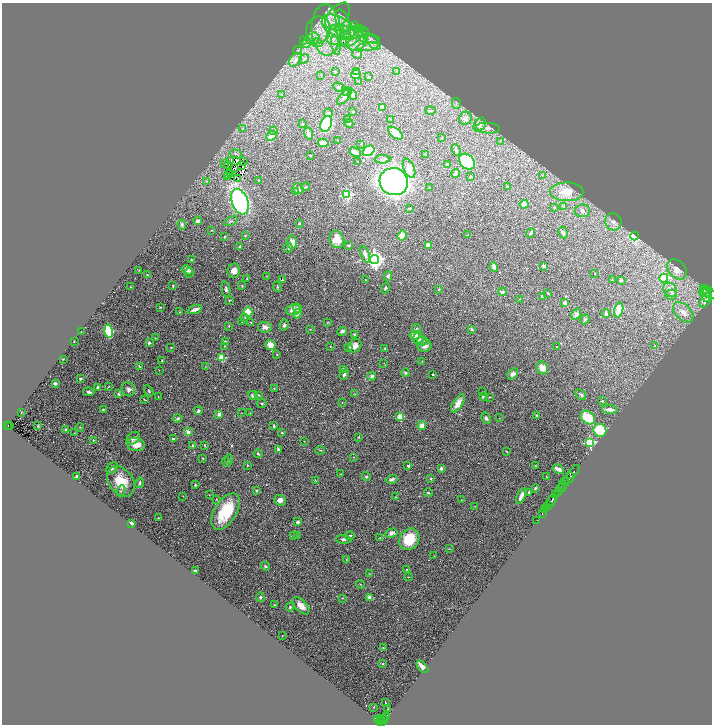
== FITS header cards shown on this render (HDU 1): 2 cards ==
NAXIS1  =                 1420
NAXIS2  =                 1444

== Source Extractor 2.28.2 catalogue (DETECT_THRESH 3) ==
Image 1420 x 1444 px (HDU 1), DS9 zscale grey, zoomed out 1/2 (1 PNG px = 2 x 2 image px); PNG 714 x 726 px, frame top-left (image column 1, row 1443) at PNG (2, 3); each listed source drawn as its Kron ellipse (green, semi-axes under 4 px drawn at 4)
Background 0.78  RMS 0.027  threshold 0.08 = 3 sigma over >= 5 px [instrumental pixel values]
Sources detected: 407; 44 cannot appear on this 1/2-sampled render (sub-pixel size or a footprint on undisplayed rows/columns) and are neither listed nor drawn; the other 363 listed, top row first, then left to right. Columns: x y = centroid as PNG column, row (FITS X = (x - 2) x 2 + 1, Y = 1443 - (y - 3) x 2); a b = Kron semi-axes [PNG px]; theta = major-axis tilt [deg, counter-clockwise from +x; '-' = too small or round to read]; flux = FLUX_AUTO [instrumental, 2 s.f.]
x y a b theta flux
338 16 16 9 49 85
343 22 13 6 -73 55
354 26 4 2 - 6.2
338 27 18 10 -30 160
358 29 6 3 -3 11
318 30 13 12 - 110
326 30 25 14 -88 260
343 31 8 6 -25 40
363 32 6 5 - 15
336 35 11 8 62 76
344 35 8 4 -25 26
361 36 8 4 -45 27
351 37 14 8 31 83
371 38 8 4 -15 18
313 39 7 6 - 31
303 41 4 2 - 4.2
342 41 4 2 - 26
306 43 5 4 - 13
317 43 5 3 - 12
374 43 8 5 -49 27
357 44 10 6 17 45
336 45 10 3 -79 20
368 47 11 3 9 23
297 51 4 3 - 7.3
357 54 5 4 - 13
304 59 5 4 - 12
295 60 8 5 47 30
335 71 3 2 - 1.7
397 71 3 2 - 3
357 72 3 3 - 8.9
356 75 5 3 - 29
321 76 2 1 - 1.5
369 77 3 2 - 7.6
359 82 3 2 - 1.6
339 87 7 2 -24 8
346 91 4 3 - 6.4
281 94 4 3 - 3.8
352 95 5 3 - 11
345 96 10 3 49 29
456 104 5 2 - 4.5
382 107 3 3 - 17
431 110 5 2 - 5.5
353 112 2 2 - 5.6
328 113 4 3 - 10
465 118 7 6 - 33
390 119 2 2 - 2.4
347 120 2 2 - 2.2
349 123 4 3 - 13
302 124 2 2 - 3.2
326 124 8 5 71 580
480 125 7 5 60 24
488 128 12 5 -4 32
243 129 3 2 - 3.3
274 131 4 3 - 9.8
308 133 6 4 -71 18
395 133 9 4 -38 62
271 136 6 4 40 52
441 138 2 2 - 2.4
338 140 2 2 - 1.8
500 141 3 2 - 4.8
323 143 5 3 - 36
361 144 2 1 - 1.4
456 150 6 2 -70 8.4
369 151 6 4 38 200
355 152 6 3 -26 47
236 154 6 3 -22 5.8
426 154 2 2 - 5.9
310 155 2 2 - 6.4
383 159 8 3 2 10
230 160 2 1 - 1.5
243 162 2 1 - 1.7
358 162 2 2 - 3.5
467 162 9 6 -44 460
225 163 2 2 - 5.7
228 165 4 1 - 1.4
447 165 3 3 - 5.3
242 166 2 1 - 1.9
409 168 10 5 -67 54
235 169 3 1 - 1.5
230 173 2 1 - 0.22
455 174 4 3 - 15
228 175 2 1 - 2.5
227 176 4 2 - 0.55
542 176 4 2 - 4.1
471 177 4 3 - 5.4
238 178 2 1 - 2.9
258 180 3 2 - 3.4
206 181 4 3 - 5.9
394 182 14 13 - 1700
305 187 4 2 - 4
507 187 4 2 - 5.3
429 188 3 2 - 4.7
298 189 6 5 - 24
296 192 4 3 - 17
567 192 17 9 -1 82
347 195 3 3 - 520
240 202 13 8 -69 1300
524 204 4 4 - 38
564 206 3 3 - 4.4
554 208 2 2 - 2.2
409 209 3 2 - 4.8
582 211 7 6 - 22
198 221 4 3 - 13
231 221 7 2 26 7
613 222 8 8 - 29
299 223 3 2 - 3.7
182 225 5 4 - 8.9
212 230 3 2 - 2.6
531 233 5 3 - 10
563 233 6 4 -62 11
467 235 3 3 - 3.4
245 236 2 2 - 3.3
402 236 5 4 - 41
635 236 4 3 - 590
224 237 2 2 - 3.7
337 239 9 7 -67 59
292 242 7 5 90 34
349 245 3 2 - 4.7
428 245 4 4 - 34
240 246 3 2 - 5.2
288 248 5 3 - 9.5
365 254 9 3 -69 16
192 260 2 2 - 5.2
375 260 4 4 - 2600
544 266 3 3 - 12
494 267 5 3 - 27
677 269 11 8 -47 36
139 270 3 1 - 1.9
187 270 6 3 -26 28
234 271 7 6 - 33
189 273 5 3 - 7.8
595 274 2 1 - 1.8
147 275 2 2 - 5.5
267 276 3 2 - 2.2
388 276 5 4 - 8
664 278 4 4 - 300
247 279 2 2 - 4
283 280 4 3 - 5.5
365 280 2 2 - 2.7
613 280 2 1 - 2.1
621 280 3 2 - 7.8
173 286 2 2 - 4.8
242 286 3 2 - 3.7
131 287 2 1 - 1.6
277 287 5 3 - 5.1
385 288 5 2 - 6
226 289 8 3 -78 11
439 289 3 2 - 3.3
670 290 7 6 - 24
707 290 2 2 - 310
502 292 4 3 - 12
705 292 6 2 -48 520
709 292 11 3 -37 1500
548 293 3 2 - 3.4
671 295 6 5 - 16
705 295 7 3 -59 780
542 296 3 2 - 5.1
520 299 2 2 - 2.1
229 300 3 2 - 4.2
706 300 8 4 56 2300
565 303 3 2 - 30
160 307 3 2 - 3.4
297 308 5 4 - 12
195 309 7 3 20 22
293 310 7 5 10 42
619 310 7 3 75 140
179 312 3 2 - 3
248 312 5 4 - 81
683 312 12 7 -46 56
297 313 5 3 - 21
576 314 6 4 54 17
606 314 4 2 - 12
244 318 3 2 - 3
585 319 5 3 - 8
242 322 2 2 - 1.9
251 322 3 1 - 2.4
327 323 3 3 - 3.1
284 325 5 4 - 10
229 326 4 2 - 3.3
265 327 7 5 -8 20
416 328 4 3 - 5.1
310 329 4 2 - 3.2
472 329 4 2 - 5
109 331 6 4 -75 340
342 331 5 4 - 13
81 332 2 1 - 1.4
355 334 3 2 - 7.2
415 335 5 4 - 43
155 338 2 2 - 2.1
419 338 6 5 - 26
74 341 3 2 - 2.5
423 341 5 4 - 9.1
226 342 4 3 - 11
149 343 3 3 - 7.3
270 345 5 5 - 45
224 346 3 2 - 3.6
330 346 2 2 - 2.1
355 346 7 6 - 31
424 346 7 5 14 29
655 346 3 3 - 4
171 347 4 2 - 3.5
349 347 3 3 - 10
556 347 2 2 - 3.3
385 348 2 2 - 6
277 355 2 2 - 5.1
222 358 3 3 - 210
63 359 3 3 - 3.3
162 361 3 3 - 3.9
422 361 3 2 - 1.7
384 363 2 1 - 3.4
139 366 4 2 - 4.1
205 366 2 2 - 1.5
542 368 7 5 -52 45
343 369 4 3 - 5
159 370 2 2 - 1.7
405 373 4 3 - 7.6
433 374 2 2 - 4.9
513 374 6 4 42 18
344 375 5 3 - 13
372 376 4 3 - 11
80 379 3 2 - 6.5
55 383 3 2 - 11
98 387 4 3 - 9.5
108 387 3 1 - 3.3
274 388 3 2 - 2.6
128 389 7 6 - 20
149 391 6 2 -57 5
89 392 6 3 -9 11
483 392 2 1 - 1.8
119 394 4 3 - 6.5
355 394 3 2 - 2.6
253 395 5 4 - 13
259 395 3 2 - 3
581 395 6 4 -39 8.2
483 396 3 3 - 14
158 397 2 2 - 1.2
489 397 3 2 - 3.6
145 400 4 2 - 4.6
602 401 2 2 - 4.4
342 402 2 1 - 2
262 403 5 3 - 5.6
458 403 10 5 57 44
103 409 2 2 - 4.4
610 409 8 3 -3 32
198 411 4 3 - 13
21 412 2 2 - 1.8
241 413 2 2 - 1.6
250 413 3 2 - 2.5
219 414 4 3 - 24
536 416 3 2 - 6.6
400 417 3 3 - 160
178 418 5 3 - 9.2
486 418 6 4 -62 11
499 418 2 1 - 1.3
588 418 8 6 -40 190
10 425 2 1 - 14
8 426 3 2 - 68
38 426 3 2 - 3.7
274 426 4 3 - 7.5
422 426 4 4 - 37
80 427 4 3 - 4.6
66 429 3 3 - 9.4
600 430 6 6 - 330
188 432 4 4 - 22
74 433 2 1 - 1.6
282 433 3 3 - 5.3
359 437 3 2 - 3
133 438 7 5 42 17
173 439 2 2 - 23
93 440 4 3 - 6.1
304 441 3 2 - 2.8
590 442 3 3 - 560
136 445 9 6 -12 57
204 445 4 3 - 4.5
193 446 3 3 - 19
278 450 4 3 - 11
320 450 5 2 - 3.7
506 451 4 2 - 2.8
258 454 4 3 - 6.1
353 457 2 2 - 1.5
203 458 3 2 - 3.5
229 459 5 3 - 5.6
227 462 5 3 - 6.1
247 465 3 2 - 2.8
536 465 2 2 - 2.2
408 466 2 2 - 8.2
112 468 6 4 43 11
441 468 3 2 - 14
558 469 6 3 -31 33
573 472 8 3 48 540
340 474 3 2 - 2
77 477 3 2 - 23
366 477 4 3 - 6.3
546 477 3 2 - 2.6
569 478 6 2 55 480
391 479 6 3 14 13
431 479 2 2 - 8.1
315 480 2 2 - 2.6
121 481 17 12 -54 140
565 482 4 2 - 180
140 483 5 3 - 9.2
563 484 3 2 - 100
195 485 3 3 - 4.3
535 488 4 2 - 6.6
561 488 5 3 - 470
121 491 6 3 62 8.9
257 491 3 3 - 5.9
529 492 4 3 - 6.3
559 492 2 2 - 150
428 493 4 2 - 5.1
556 494 4 3 - 390
209 495 3 2 - 1.5
183 496 2 1 - 1.4
521 496 9 3 65 35
395 497 2 2 - 1.8
216 499 3 2 - 2.9
280 500 6 5 - 27
461 500 2 2 - 1.9
552 500 7 3 48 950
548 505 3 2 - 230
475 506 4 2 - 2.6
546 508 3 2 - 160
545 510 2 1 - 160
226 511 20 11 58 230
542 513 2 1 - 110
158 518 2 1 - 2.1
537 520 2 1 - 32
297 522 4 4 - 12
131 523 3 2 - 21
391 533 6 4 15 19
294 535 4 2 - 3.1
297 535 2 2 - 2.1
350 536 5 2 - 5.4
380 538 3 2 - 3.3
344 539 7 4 -4 12
409 539 11 9 53 150
449 549 3 2 - 2.2
434 556 3 2 - 1.9
346 559 3 2 - 2.6
265 566 4 3 - 7.4
195 570 3 2 - 6.1
407 570 4 3 - 4.9
369 574 3 2 - 2
408 577 4 2 - 2.3
360 584 4 2 - 3.3
260 597 5 4 - 6.8
369 597 4 3 - 25
342 598 3 2 - 2.9
274 605 3 2 - 4
301 606 10 5 -48 48
290 607 4 3 - 9
282 636 2 1 - 1.5
383 648 3 3 - 2.8
383 664 3 2 - 2.9
422 667 7 3 -49 34
385 702 2 1 - 11
373 707 3 1 - 1.6
388 709 3 2 - 2.6
387 717 3 2 - 110
379 719 5 3 - 210
384 719 4 2 - 130
380 720 3 1 - 67
381 723 4 2 - 290
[44 sub-pixel or undisplayed-footprint detections neither listed nor drawn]